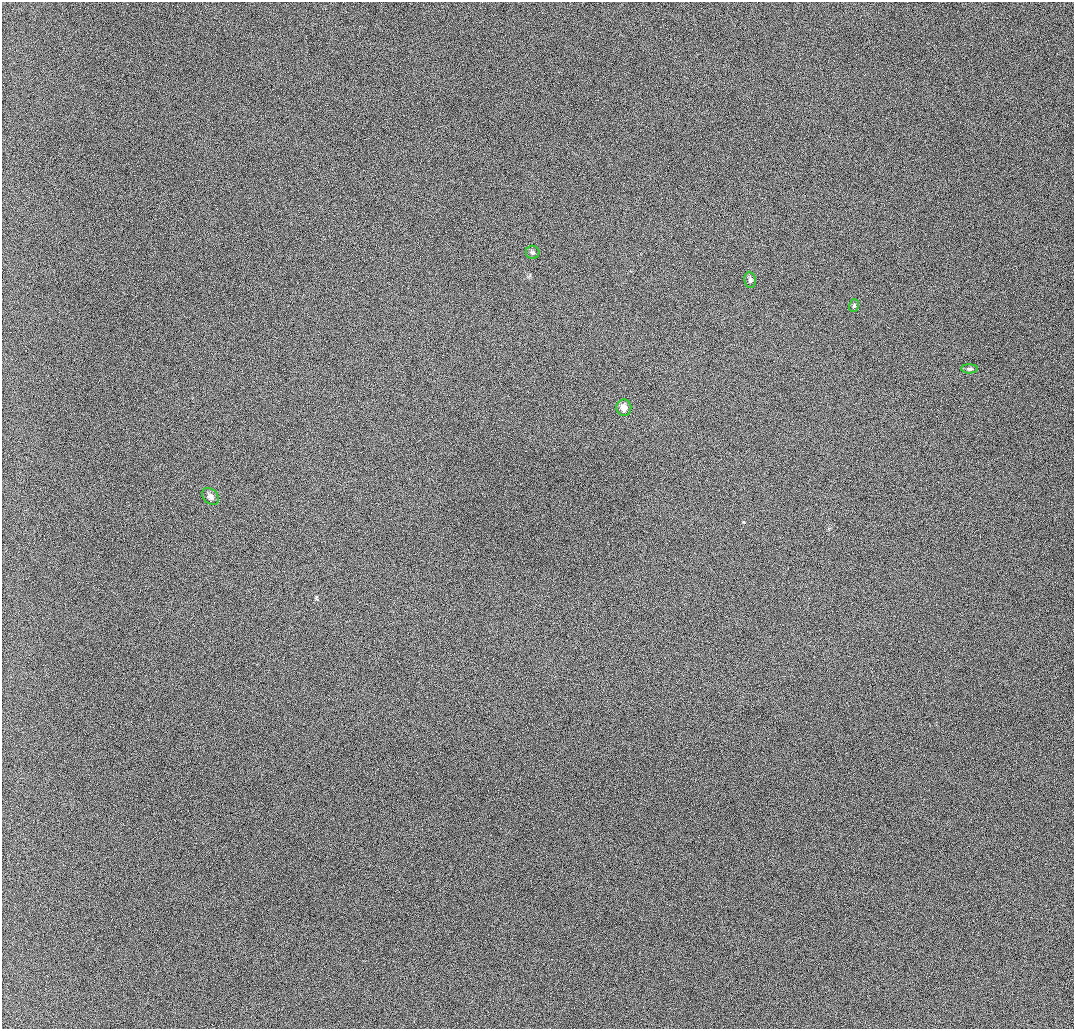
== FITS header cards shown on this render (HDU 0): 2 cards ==
NAXIS1  =                 1072 / length of data axis 1
NAXIS2  =                 1027 / length of data axis 2

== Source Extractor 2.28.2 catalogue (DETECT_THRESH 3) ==
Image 1072 x 1027 px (HDU 0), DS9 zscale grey, 1 PNG px = 1 image px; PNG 1076 x 1031 px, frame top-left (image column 1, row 1027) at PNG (2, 2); each listed source drawn as its Kron ellipse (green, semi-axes under 4 px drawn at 4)
Background 976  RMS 11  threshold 31.6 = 3 sigma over >= 5 px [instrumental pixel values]
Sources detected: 6; all 6 listed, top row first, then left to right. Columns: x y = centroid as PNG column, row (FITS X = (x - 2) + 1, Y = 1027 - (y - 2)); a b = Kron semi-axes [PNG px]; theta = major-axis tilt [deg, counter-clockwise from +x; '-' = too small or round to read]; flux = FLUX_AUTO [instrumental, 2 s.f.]
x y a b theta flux
533 252 7 6 - 1700
750 280 8 5 -82 2000
854 305 6 5 - 1300
969 369 8 4 0 1700
624 408 8 7 - 4500
210 496 10 7 -46 3300